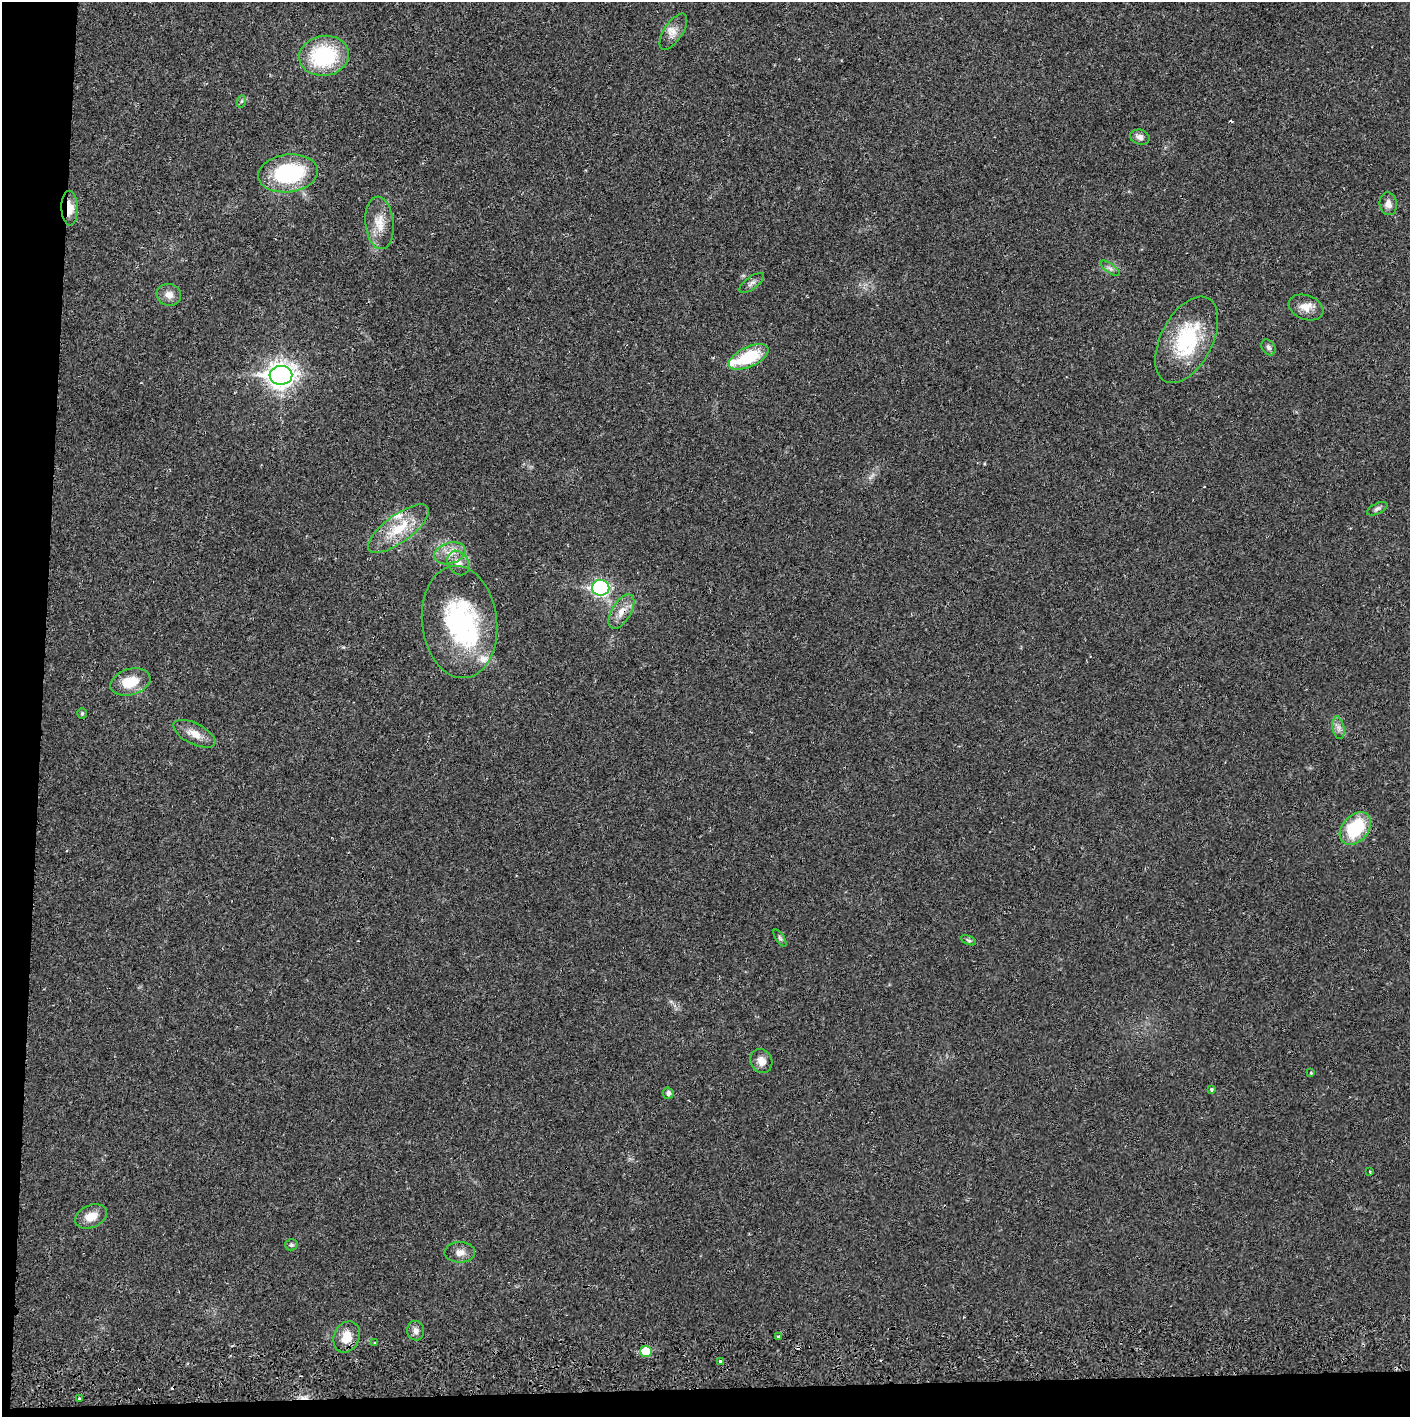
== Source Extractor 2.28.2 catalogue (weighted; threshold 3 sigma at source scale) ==
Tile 7 of 3 x 3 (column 1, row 3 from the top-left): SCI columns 4-1411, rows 56-1470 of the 4235 x 4358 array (HDU 1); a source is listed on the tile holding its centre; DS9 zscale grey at full resolution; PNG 1412 x 1419 px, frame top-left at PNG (2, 2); each listed source drawn as its Kron ellipse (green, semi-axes under 4 px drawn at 4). Shown black and unused: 5% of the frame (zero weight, under 2 of 3 exposures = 3% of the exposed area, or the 3 px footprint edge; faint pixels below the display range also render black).
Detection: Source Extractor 2.28.2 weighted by HDU 2 'WHT'; one run over the whole footprint, this tile lists its part. Background 0.0215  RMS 0.0035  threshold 0.0157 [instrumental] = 3 sigma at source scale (4.5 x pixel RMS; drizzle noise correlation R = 1.50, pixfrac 1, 0.05/0.05 arcsec/px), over >= 5 px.
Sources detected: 55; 1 inside a brighter object's white glare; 4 cosmic-ray / hot-pixel residue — neither listed nor drawn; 5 inside a brighter listed object's ellipse — not listed separately; the other 45 listed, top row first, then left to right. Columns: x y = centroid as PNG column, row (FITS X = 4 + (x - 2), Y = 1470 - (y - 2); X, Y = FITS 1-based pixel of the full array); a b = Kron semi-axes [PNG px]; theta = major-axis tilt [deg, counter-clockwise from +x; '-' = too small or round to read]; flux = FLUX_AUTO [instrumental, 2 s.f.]
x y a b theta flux
673 32 21 9 57 3
324 56 25 20 8 29
242 101 6 4 70 0.54
1140 137 10 7 -15 1.9
288 173 30 19 7 36
1388 204 11 8 -83 2.1
70 208 17 8 -89 5.1
380 223 26 14 -85 6.6
1110 268 11 4 -36 1.2
752 283 15 6 37 1.4
169 295 12 11 - 2.7
1306 307 18 12 -21 3.9
1187 340 47 25 63 27
1268 347 8 6 -57 1
749 357 21 10 25 17
281 375 11 9 3 300
1377 509 11 5 26 1
398 529 36 13 36 12
450 553 16 10 17 4.4
458 563 13 10 -57 2.9
601 588 8 8 - 71
621 612 19 9 59 4.1
460 622 56 37 -83 50
130 682 20 13 17 8.4
82 713 5 4 - 0.43
1338 728 11 6 -79 1.5
194 734 23 10 -27 4.2
1355 828 18 13 49 20
780 938 10 4 -58 0.69
968 940 8 4 -26 0.62
761 1061 12 10 -59 2.9
1311 1073 3 2 - 0.39
1212 1089 4 4 - 0.48
668 1093 5 5 - 1.1
1370 1171 3 2 - 0.43
91 1216 16 11 23 4.6
291 1245 6 5 - 0.69
460 1252 15 10 1 2.6
416 1331 10 8 -83 1.8
778 1336 3 3 - 1.2
347 1337 16 12 66 5.6
374 1343 4 2 - 0.32
646 1351 6 5 - 8.9
720 1361 3 3 - 1.2
80 1399 3 3 - 0.76
Overlapping masked pixels (flux is a lower limit): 2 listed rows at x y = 70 208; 621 612